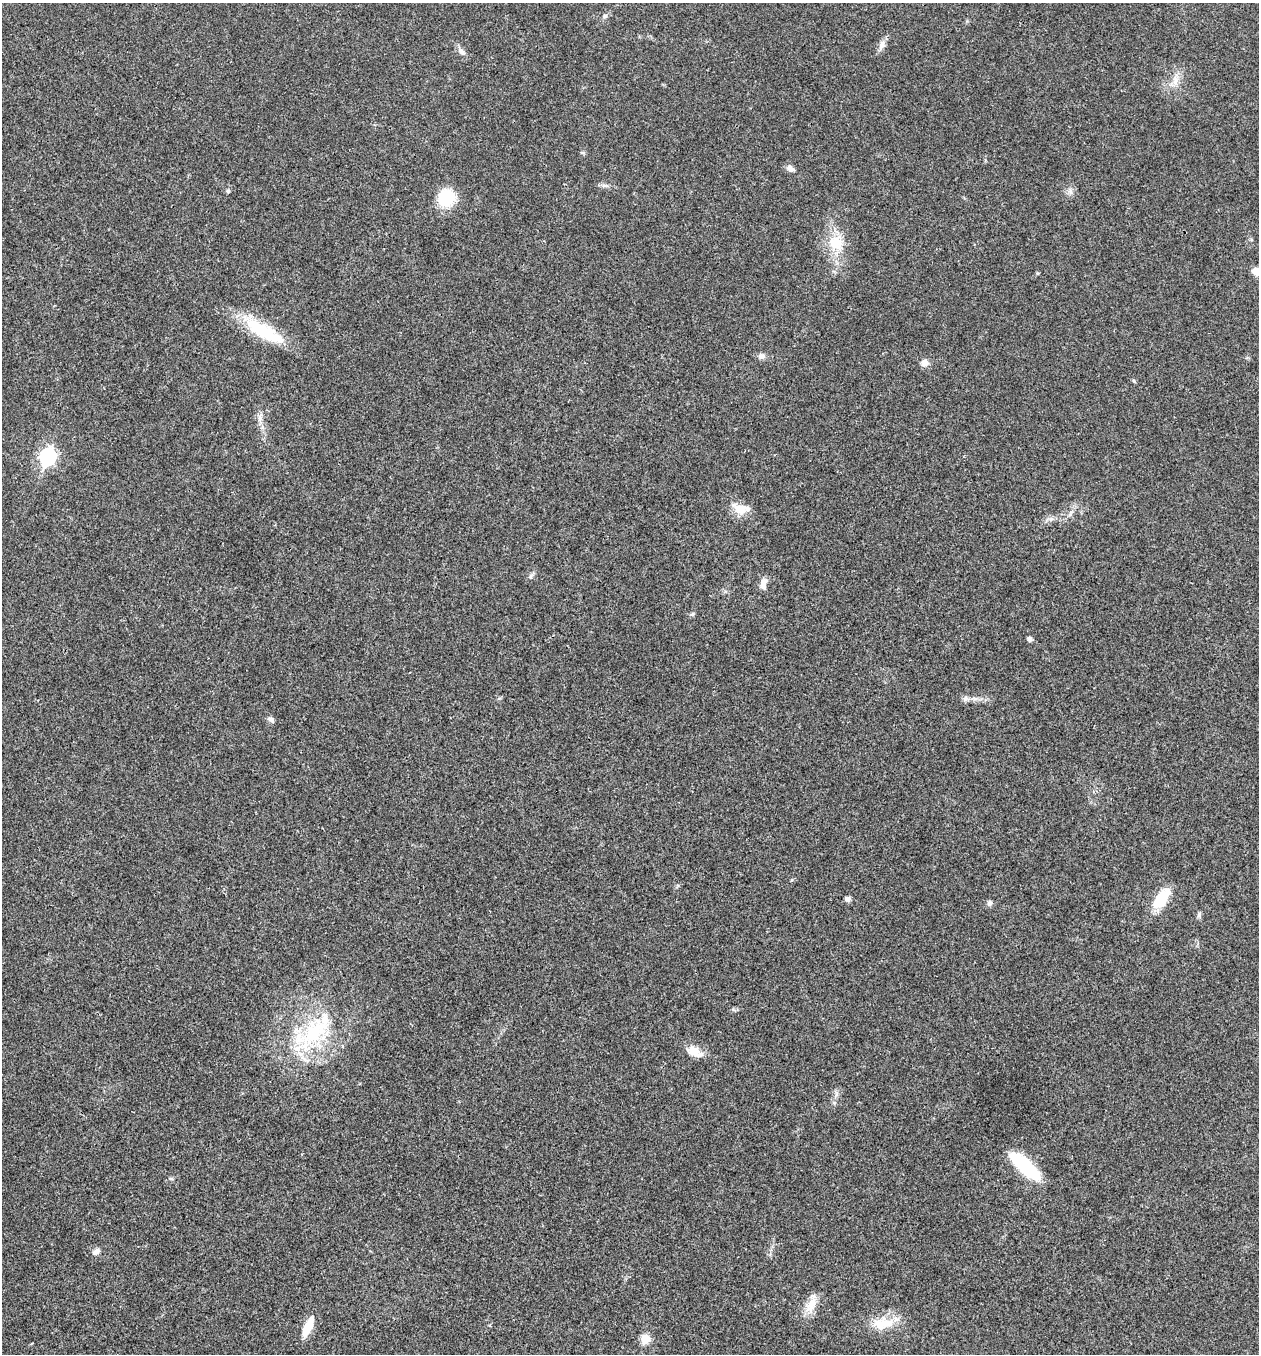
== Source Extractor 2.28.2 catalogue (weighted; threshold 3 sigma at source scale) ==
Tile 11 of 4 x 4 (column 3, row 3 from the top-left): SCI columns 2781-4037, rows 1355-2706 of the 5430 x 5416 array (HDU 1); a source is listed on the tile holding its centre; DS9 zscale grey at full resolution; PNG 1261 x 1356 px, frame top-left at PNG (2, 3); no overlay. Shown black and unused: <1% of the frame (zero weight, under 3 of 4 exposures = <1% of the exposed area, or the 3 px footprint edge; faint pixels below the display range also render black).
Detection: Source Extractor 2.28.2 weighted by HDU 2 'WHT'; one run over the whole footprint, this tile lists its part. Background 0.0216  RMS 0.0041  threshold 0.0183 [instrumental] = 3 sigma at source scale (4.5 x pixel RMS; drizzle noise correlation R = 1.50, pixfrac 1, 0.05/0.05 arcsec/px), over >= 5 px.
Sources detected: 38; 2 inside a brighter listed object's ellipse — not listed separately; the other 36 listed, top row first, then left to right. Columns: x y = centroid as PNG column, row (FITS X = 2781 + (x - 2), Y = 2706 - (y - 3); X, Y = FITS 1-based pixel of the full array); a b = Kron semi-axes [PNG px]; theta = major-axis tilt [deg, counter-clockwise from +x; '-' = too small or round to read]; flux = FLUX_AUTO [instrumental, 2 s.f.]
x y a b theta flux
605 16 6 5 - 0.73
882 45 13 7 68 2.3
462 52 13 7 -45 1.9
1175 81 13 7 82 2.9
583 153 6 4 -2 0.58
791 168 10 7 -45 1.7
1070 191 7 6 - 1.3
446 198 18 16 39 16
836 243 24 19 -70 12
1256 271 9 7 -26 4.6
264 331 55 16 -29 22
762 356 9 7 6 1.7
925 363 8 7 - 2.9
1134 381 6 3 -71 0.46
260 418 8 6 -47 1.4
48 457 8 7 - 84
740 509 21 14 -32 6
1051 519 7 5 42 1.1
531 576 7 4 71 0.72
763 584 15 8 80 2.8
692 614 6 5 - 0.67
1030 639 5 4 - 1.4
271 719 9 6 -44 1.4
1161 898 31 15 56 11
847 899 7 6 - 1.2
990 903 7 7 - 1.2
1199 915 8 6 -81 0.93
314 1032 45 26 51 35
695 1052 21 11 -23 5.4
1025 1166 35 12 -41 26
171 1179 6 4 -1 0.57
96 1252 10 7 38 1.7
811 1305 24 12 63 5.9
883 1323 33 15 5 10
308 1327 21 7 66 9.4
645 1339 6 5 - 13
Isophote crosses this tile's border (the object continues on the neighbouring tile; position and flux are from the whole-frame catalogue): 1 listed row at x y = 1256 271
Unlisted compact peaks at least as high as the median listed source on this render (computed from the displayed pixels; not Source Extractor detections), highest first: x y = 228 190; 792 880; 1037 273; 834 1103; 836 1094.